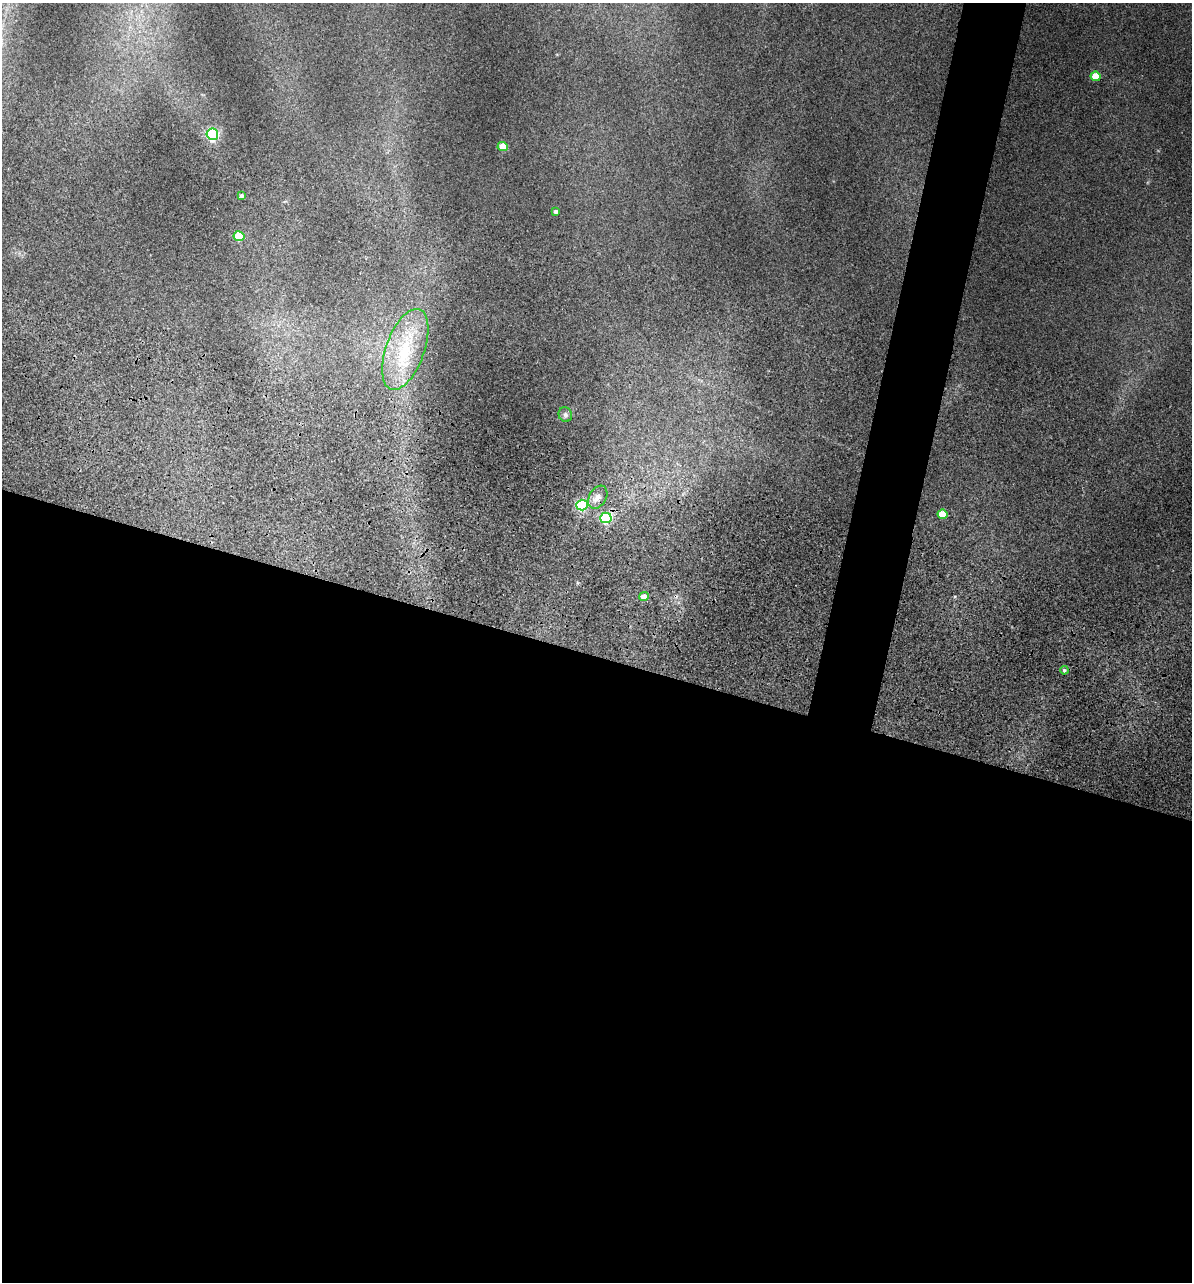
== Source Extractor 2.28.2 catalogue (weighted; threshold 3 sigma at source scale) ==
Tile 14 of 4 x 4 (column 2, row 4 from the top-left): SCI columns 1429-2618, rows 393-1672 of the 5355 x 5900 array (HDU 1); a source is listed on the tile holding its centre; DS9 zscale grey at full resolution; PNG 1194 x 1284 px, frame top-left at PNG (2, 3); each listed source drawn as its Kron ellipse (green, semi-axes under 4 px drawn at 4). Shown black and unused: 52% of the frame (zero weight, under 3 of 5 exposures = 17% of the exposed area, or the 3 px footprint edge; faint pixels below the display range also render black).
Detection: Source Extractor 2.28.2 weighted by HDU 2 'WHT'; one run over the whole footprint, this tile lists its part. Background 0.18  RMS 0.009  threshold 0.0403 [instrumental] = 3 sigma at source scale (4.5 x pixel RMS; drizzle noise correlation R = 1.50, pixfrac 1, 0.05/0.05 arcsec/px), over >= 5 px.
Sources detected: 14; all 14 listed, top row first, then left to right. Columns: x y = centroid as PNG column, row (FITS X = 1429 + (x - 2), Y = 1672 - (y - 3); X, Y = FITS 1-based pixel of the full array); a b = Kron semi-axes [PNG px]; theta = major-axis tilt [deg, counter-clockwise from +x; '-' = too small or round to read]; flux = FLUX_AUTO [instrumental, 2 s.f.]
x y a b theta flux
1095 76 5 4 - 21
212 134 6 5 - 130
503 146 5 4 - 16
241 196 4 4 - 2.3
555 212 3 3 - 2.1
239 236 5 5 - 47
405 349 42 19 70 58
565 415 7 6 - 2.6
598 497 12 8 58 6.6
582 505 5 5 - 100
942 514 5 4 - 20
606 518 5 5 - 120
644 597 4 4 - 7.5
1064 670 4 4 - 1.4